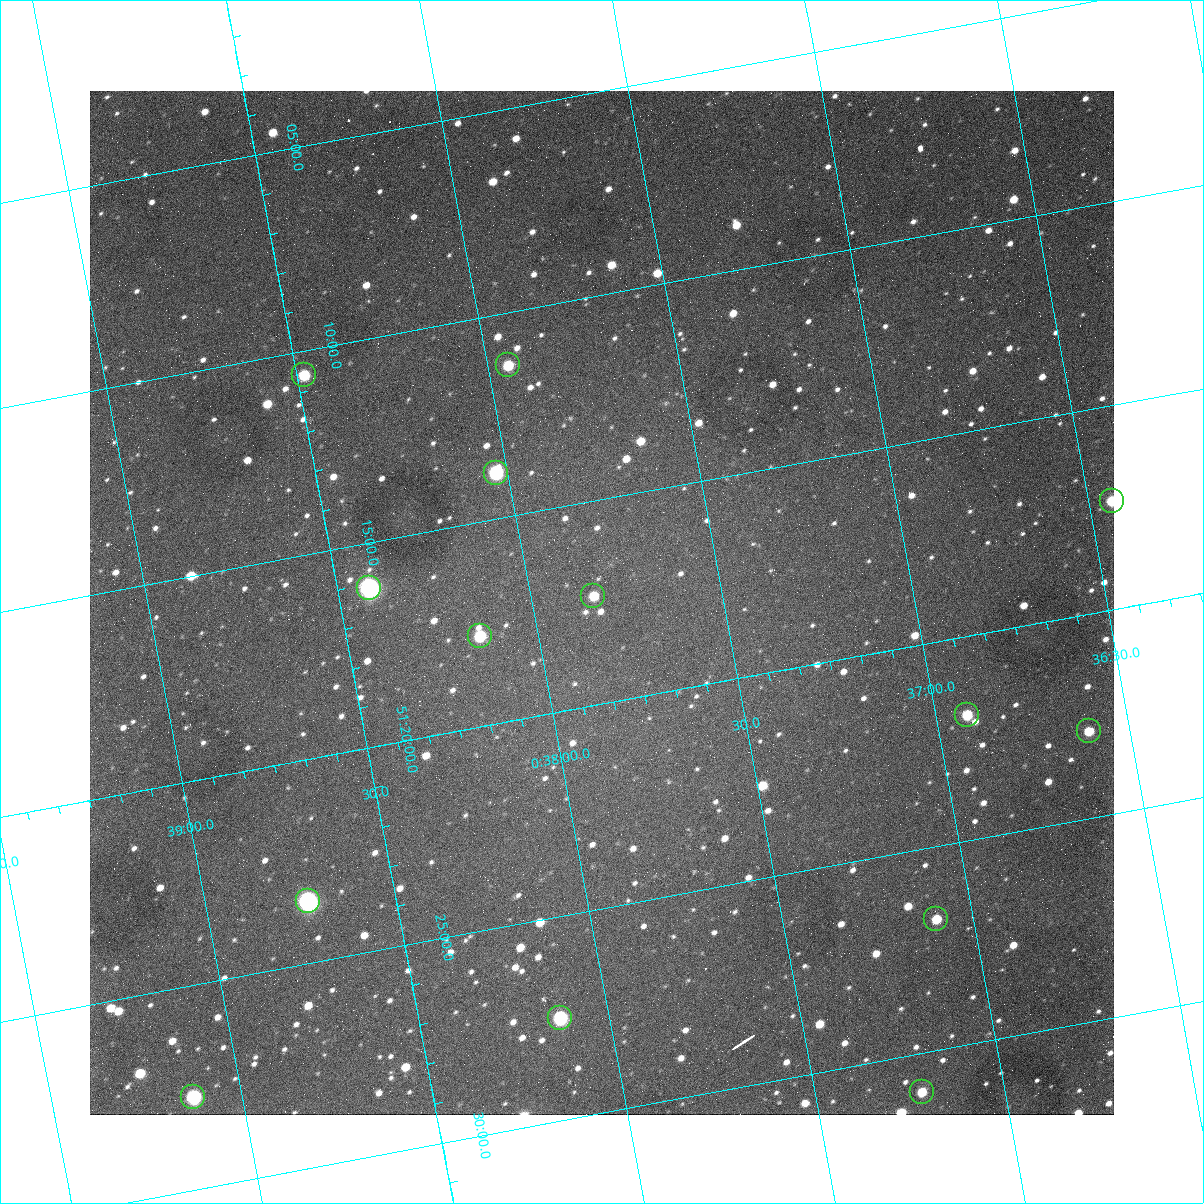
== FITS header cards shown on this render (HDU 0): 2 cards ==
NAXIS1  =                 1024
NAXIS2  =                 1024

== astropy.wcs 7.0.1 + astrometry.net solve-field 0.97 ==
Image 1024 x 1024 px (HDU 0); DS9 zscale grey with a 90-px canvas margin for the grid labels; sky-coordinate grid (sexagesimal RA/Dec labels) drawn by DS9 from the SOLVED WCS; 14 Tycho-2 reference stars matched to detected sources circled (green)
Header WCS: none
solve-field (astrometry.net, Tycho-2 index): SOLVED blind (the file carries no WCS)
Solved WCS: RA---TAN-SIP/DEC--TAN-SIP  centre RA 00:37:49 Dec +51:18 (9.45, +51.29 deg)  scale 1.49 arcsec/px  FOV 25.5' x 25.5'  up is -169 deg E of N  parity flipped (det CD > 0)
(file carries no celestial WCS; the grid is the blind solution)
Tycho-2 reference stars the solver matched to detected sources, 14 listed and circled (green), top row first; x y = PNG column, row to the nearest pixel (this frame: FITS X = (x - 90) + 1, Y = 1024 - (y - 91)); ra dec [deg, ICRS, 3 dp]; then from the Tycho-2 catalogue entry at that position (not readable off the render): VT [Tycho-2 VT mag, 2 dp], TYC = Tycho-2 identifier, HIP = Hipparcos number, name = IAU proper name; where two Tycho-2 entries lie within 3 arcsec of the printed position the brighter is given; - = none
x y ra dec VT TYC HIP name
508 365 9.486 +51.188 10.87 3261-2086-1 - -
304 375 9.620 +51.177 10.71 3261-2090-1 - -
496 473 9.507 +51.231 9.24 3261-2068-1 - -
1112 501 9.110 +51.289 10.95 3261-2033-1 - -
369 588 9.604 +51.268 7.70 3261-1879-1 3018 -
593 596 9.459 +51.289 11.04 3261-1703-1 - -
480 636 9.538 +51.296 10.24 3261-1493-1 - -
967 715 9.229 +51.365 11.03 3261-2198-1 - -
1089 731 9.152 +51.381 11.06 3261-1519-1 - -
308 901 9.683 +51.391 7.88 3261-1837-1 - -
936 919 9.274 +51.446 10.91 3261-1253-1 - -
560 1018 9.532 +51.458 9.03 3261-1423-1 - -
922 1092 9.305 +51.516 11.13 3261-2117-1 - -
193 1097 9.782 +51.462 9.45 3261-1155-1 - -